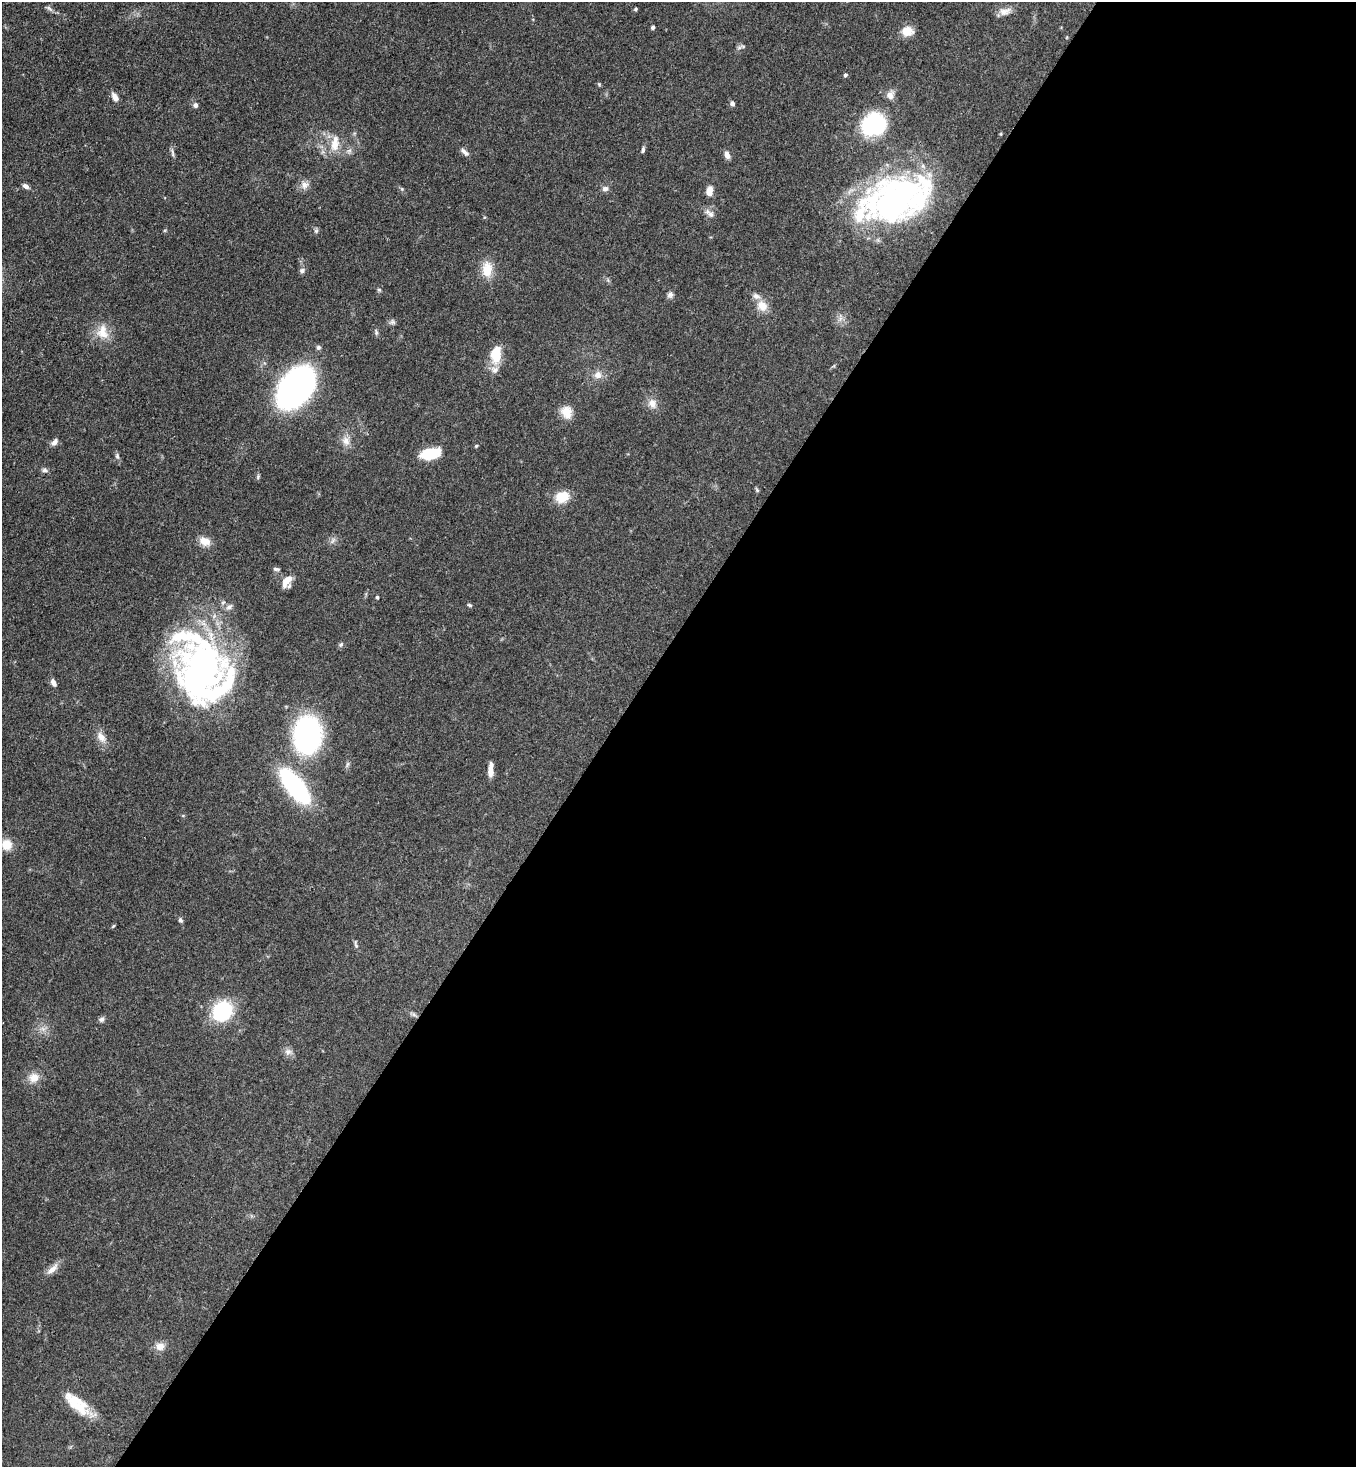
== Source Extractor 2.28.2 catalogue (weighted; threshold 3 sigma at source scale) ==
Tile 12 of 4 x 4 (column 4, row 3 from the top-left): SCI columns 4285-5638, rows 1525-2989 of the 6002 x 5980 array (HDU 1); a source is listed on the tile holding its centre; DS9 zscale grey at full resolution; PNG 1358 x 1469 px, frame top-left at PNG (2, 2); no overlay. Shown black and unused: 55% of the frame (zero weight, under 3 of 4 exposures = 7% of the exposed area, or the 3 px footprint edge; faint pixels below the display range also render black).
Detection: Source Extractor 2.28.2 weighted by HDU 2 'WHT'; one run over the whole footprint, this tile lists its part. Background 0.127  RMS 0.0044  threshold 0.0197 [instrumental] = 3 sigma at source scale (4.5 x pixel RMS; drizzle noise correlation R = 1.50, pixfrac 1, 0.05/0.05 arcsec/px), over >= 5 px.
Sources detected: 86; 3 inside a brighter object's white glare — not listed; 6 inside a brighter listed object's ellipse — not listed separately; the other 77 listed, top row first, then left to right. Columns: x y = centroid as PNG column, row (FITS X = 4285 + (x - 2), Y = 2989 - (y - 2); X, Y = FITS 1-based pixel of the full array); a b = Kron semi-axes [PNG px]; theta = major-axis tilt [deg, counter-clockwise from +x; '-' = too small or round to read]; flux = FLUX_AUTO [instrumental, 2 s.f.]
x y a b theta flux
50 9 11 4 -40 1.2
635 9 4 4 - 0.66
1005 11 18 9 13 3.3
653 27 5 4 - 0.74
907 31 14 11 4 5.3
743 46 9 4 -9 0.93
845 75 5 4 - 0.81
890 95 10 9 - 3
115 97 11 6 -60 2.4
732 103 6 5 - 1.3
195 105 6 5 - 1.4
873 124 17 15 31 51
1001 134 5 3 - 0.38
335 143 25 12 83 7
643 150 8 4 84 0.87
349 151 7 6 - 1.3
465 152 14 5 -41 1.6
172 153 13 4 -84 1.2
727 155 9 6 -75 2.2
304 185 12 10 38 2.8
26 186 8 5 -30 1.7
402 189 6 4 -46 0.58
605 189 9 7 11 1.5
709 191 10 7 85 3.8
896 199 68 50 26 130
710 213 15 7 -38 2.3
316 231 6 5 - 0.81
487 269 21 13 -89 7.6
302 271 7 7 - 1.2
379 290 5 5 - 0.62
670 295 8 7 - 1.4
762 306 15 13 -45 5
392 322 9 6 10 1.2
376 332 7 5 90 0.82
103 333 20 14 -17 6.8
318 347 6 6 - 0.93
496 354 20 12 82 11
598 375 10 10 - 3.2
295 388 29 19 54 180
652 403 14 11 -61 3.5
566 412 16 13 -70 5.7
346 441 13 11 -72 3.7
54 442 10 6 52 1.9
476 446 5 3 - 0.47
431 454 20 10 13 15
117 456 9 5 -80 1.1
45 470 8 6 -9 1.1
258 477 9 3 78 0.64
757 490 7 4 -60 0.63
562 497 16 12 21 8.5
333 540 10 5 55 1.3
205 541 14 10 -25 4.4
276 569 9 4 -6 0.97
287 581 16 8 55 5.2
377 597 4 3 - 0.58
470 605 6 4 -26 0.62
229 607 10 6 32 1.6
341 645 7 5 49 0.89
205 666 77 54 -45 140
53 682 8 5 -62 2.2
307 735 29 21 84 94
101 737 16 9 -53 3.7
491 770 15 5 88 3.9
295 786 29 11 -52 82
7 845 11 11 - 6.5
180 920 6 5 - 0.89
113 926 6 3 45 0.5
356 944 14 4 -83 0.99
222 1011 17 15 49 35
414 1015 7 4 -19 0.98
101 1019 8 6 1 1.2
43 1029 7 5 -44 1.6
288 1052 10 9 - 2.1
34 1077 15 13 31 4.8
53 1269 19 7 42 3.3
160 1346 12 10 -1 3.2
78 1407 32 14 -27 11